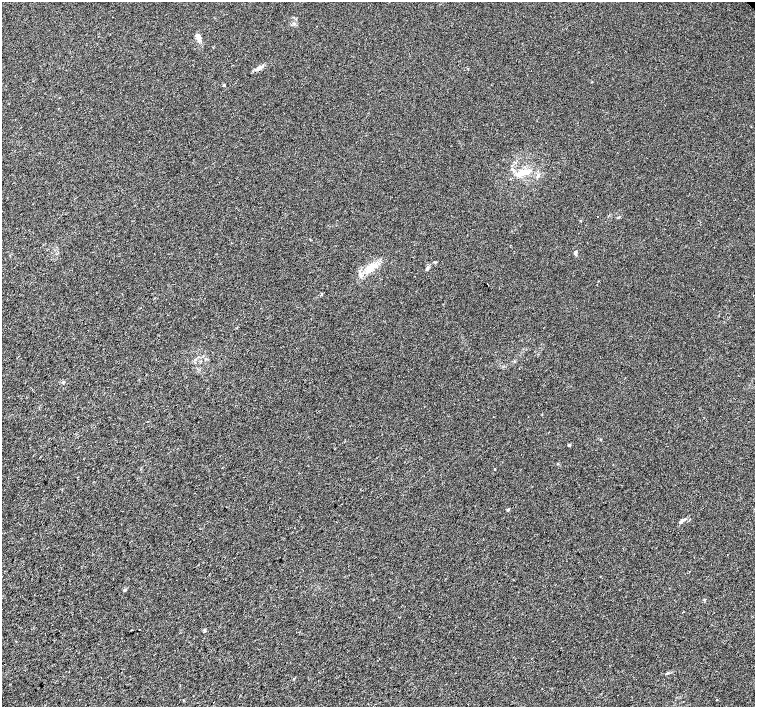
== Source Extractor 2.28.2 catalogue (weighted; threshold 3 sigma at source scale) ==
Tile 7 of 4 x 4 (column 3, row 2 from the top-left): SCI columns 3018-4523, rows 3042-4451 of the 6029 x 6018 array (HDU 1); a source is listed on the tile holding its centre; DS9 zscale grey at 2 x 2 block average (1 PNG px = mean of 2 x 2 image px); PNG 757 x 709 px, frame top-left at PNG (2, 2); no overlay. Shown black and unused: <1% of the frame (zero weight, under 2 of 3 exposures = <1% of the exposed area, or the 3 px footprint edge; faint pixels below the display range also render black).
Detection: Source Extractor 2.28.2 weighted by HDU 2 'WHT'; one run over the whole footprint, this tile lists its part. Background 0.0207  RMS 0.0052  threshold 0.0236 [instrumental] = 3 sigma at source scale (4.5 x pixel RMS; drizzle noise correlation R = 1.50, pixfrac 1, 0.0396/0.0396 arcsec/px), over >= 5 px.
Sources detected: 25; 1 cosmic-ray / hot-pixel residue — not listed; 3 inside a brighter listed object's ellipse — not listed separately; the other 21 listed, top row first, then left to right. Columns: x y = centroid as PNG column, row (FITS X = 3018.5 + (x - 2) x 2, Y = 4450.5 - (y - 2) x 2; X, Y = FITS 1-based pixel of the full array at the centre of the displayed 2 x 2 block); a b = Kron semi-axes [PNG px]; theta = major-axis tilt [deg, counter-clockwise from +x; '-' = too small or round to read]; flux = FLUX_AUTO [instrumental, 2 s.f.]
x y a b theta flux
112 17 2 2 - 0.56
294 23 4 3 - 1.4
199 38 11 4 -68 6.1
258 68 9 4 40 4.7
524 172 14 6 2 12
597 216 2 2 - 0.94
575 252 4 3 - 1.4
435 262 3 2 - 0.9
371 267 19 8 34 17
428 267 5 4 - 2.1
322 294 3 2 - 1.1
63 382 4 2 - 1.1
569 445 2 2 - 3
495 469 2 2 - 0.92
508 510 3 2 - 2.3
681 522 5 3 - 2.3
125 590 4 3 - 1.6
204 630 4 3 - 1.3
667 673 5 3 - 1.5
294 679 3 2 - 1.1
716 700 2 2 - 0.58
Diffuse or blended objects may show on this block-average render without a row.